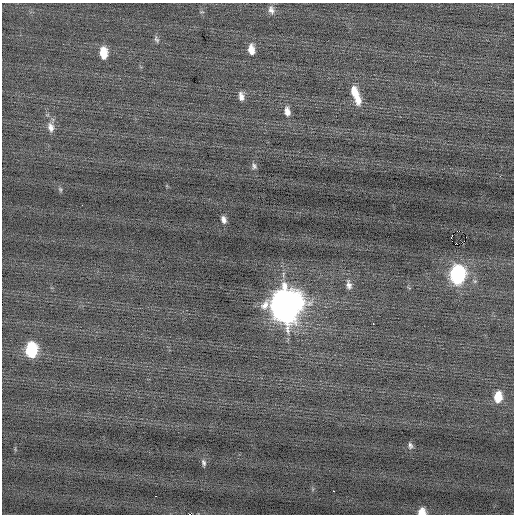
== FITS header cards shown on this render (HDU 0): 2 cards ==
NAXIS1  =                  512 / Axis length
NAXIS2  =                  512 / Axis length

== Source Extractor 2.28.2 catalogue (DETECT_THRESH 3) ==
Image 512 x 512 px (HDU 0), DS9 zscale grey, 1 PNG px = 1 image px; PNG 516 x 516 px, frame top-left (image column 1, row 512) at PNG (2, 3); no overlay
Background -0.0451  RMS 0.74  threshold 2.22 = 3 sigma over >= 5 px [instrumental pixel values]
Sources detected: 27; all 27 listed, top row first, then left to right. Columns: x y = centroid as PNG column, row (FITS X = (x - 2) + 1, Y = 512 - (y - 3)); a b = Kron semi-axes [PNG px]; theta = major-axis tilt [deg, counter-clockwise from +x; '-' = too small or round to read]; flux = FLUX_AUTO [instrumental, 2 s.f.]
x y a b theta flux
271 10 11 8 -68 250
156 39 9 5 -68 120
251 49 11 6 -83 540
103 53 11 7 -85 960
354 92 13 9 -69 700
241 96 10 6 -82 280
358 100 12 8 -75 510
287 111 11 7 -80 330
51 127 13 8 -76 350
254 166 9 6 -72 140
60 189 8 4 -63 81
82 205 2 2 - 27
223 220 8 5 -72 210
451 237 3 2 - 880
456 243 3 2 - 75
457 275 12 9 87 9100
349 285 13 7 -79 250
285 305 15 12 88 84000
373 324 3 2 - 160
31 350 11 8 89 3400
498 397 10 7 89 960
410 446 9 6 -78 140
204 463 8 5 -72 120
333 491 3 2 - 120
155 496 2 2 - 77
422 512 7 7 - 550
189 514 2 2 - 49
At the frame edge (FLAGS 8, measured only in part): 2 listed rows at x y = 422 512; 189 514